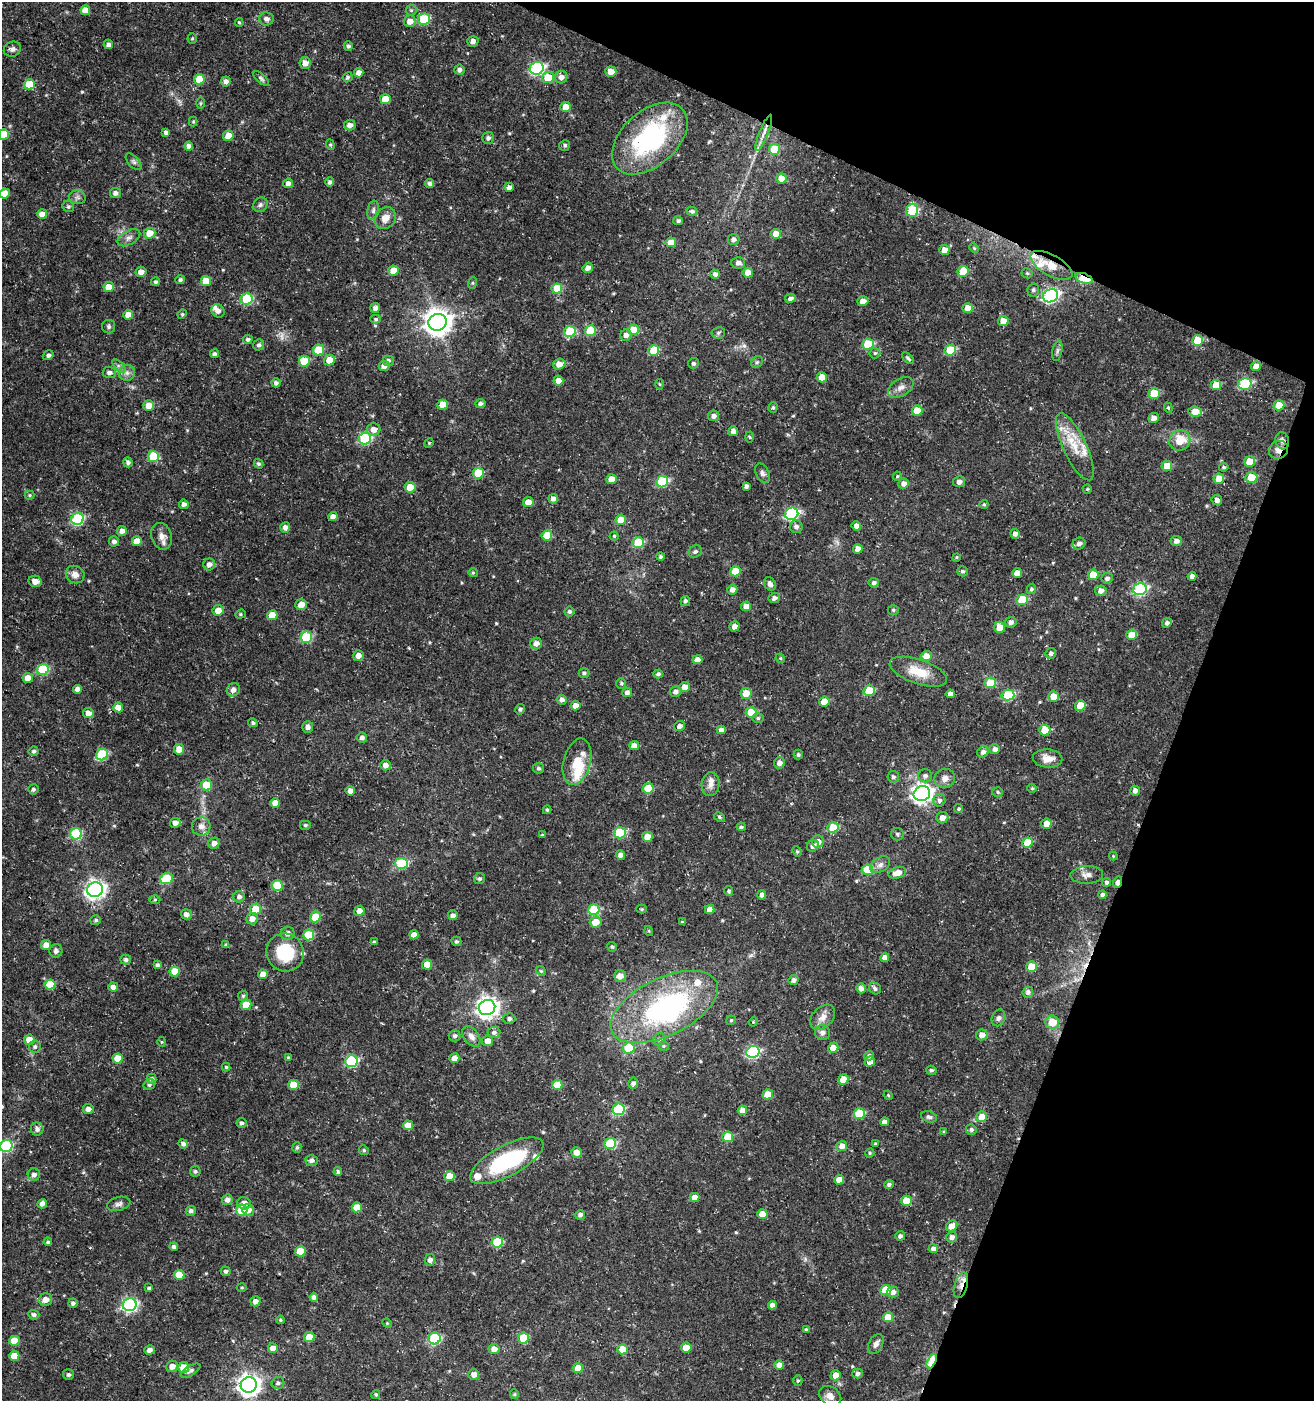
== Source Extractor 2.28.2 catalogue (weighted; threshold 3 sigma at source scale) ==
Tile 8 of 4 x 4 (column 4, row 2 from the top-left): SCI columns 4145-5456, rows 2808-4206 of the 5730 x 5606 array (HDU 1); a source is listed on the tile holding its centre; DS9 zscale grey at full resolution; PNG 1316 x 1403 px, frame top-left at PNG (2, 2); each listed source drawn as its Kron ellipse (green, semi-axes under 4 px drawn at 4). Shown black and unused: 19% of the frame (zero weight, under 3 of 5 exposures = <1% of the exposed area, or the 3 px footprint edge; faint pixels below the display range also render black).
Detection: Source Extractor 2.28.2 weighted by HDU 2 'WHT'; one run over the whole footprint, this tile lists its part. Background 0.0259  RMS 0.0022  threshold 0.0101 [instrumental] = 3 sigma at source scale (4.5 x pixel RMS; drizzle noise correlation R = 1.50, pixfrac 1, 0.0396/0.0396 arcsec/px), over >= 5 px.
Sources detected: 539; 1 too faint to see at this stretch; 1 inside a brighter object's white glare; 2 cosmic-ray / hot-pixel residue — neither listed nor drawn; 13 inside a brighter listed object's ellipse — not listed separately; of the other 522, all 500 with FLUX_AUTO >= 0.224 (the completeness limit of this list) listed and drawn (22 fainter detections not listed), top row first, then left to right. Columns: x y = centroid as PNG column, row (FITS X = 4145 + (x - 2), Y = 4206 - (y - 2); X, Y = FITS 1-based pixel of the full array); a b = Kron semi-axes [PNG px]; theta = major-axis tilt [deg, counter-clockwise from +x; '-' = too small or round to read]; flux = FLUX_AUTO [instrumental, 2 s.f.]
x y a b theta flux
85 10 5 5 - 2.3
411 10 6 5 - 0.37
266 19 7 6 - 0.92
424 19 6 5 - 10
410 21 6 6 - 1.8
239 23 4 3 - 0.27
192 38 5 4 - 0.28
473 41 6 5 - 1
108 44 5 4 - 0.68
348 46 4 4 - 0.53
12 49 9 7 22 0.77
305 63 6 5 - 1.5
537 68 7 6 - 34
459 70 5 5 - 0.69
611 72 5 5 - 2.3
359 73 5 4 - 1.4
348 77 5 4 - 0.38
561 77 6 6 - 1.1
548 78 6 5 - 4.8
199 79 5 5 - 5.1
261 79 9 4 -42 0.48
226 81 5 5 - 0.85
29 84 5 5 - 5.1
385 99 5 5 - 3.8
200 103 6 4 89 0.26
565 107 5 5 - 2.4
193 121 5 4 - 0.26
350 125 6 5 - 1.2
166 132 4 4 - 0.63
764 133 19 4 68 1.4
4 134 5 5 - 4
228 136 5 5 - 2.8
488 138 6 6 - 0.67
650 139 44 27 42 31
330 145 5 4 - 0.3
565 145 6 5 - 0.44
189 146 4 4 - 0.86
774 149 5 5 - 5.6
134 162 10 5 -48 0.59
782 179 5 5 - 3.4
330 182 4 4 - 0.64
288 183 5 4 - 1
429 184 4 4 - 0.69
509 187 4 4 - 0.74
5 193 5 5 - 2.7
115 193 5 5 - 0.82
77 197 8 7 - 0.77
260 205 8 6 47 0.59
68 206 6 5 - 0.44
373 210 10 5 80 0.74
912 210 6 6 - 12
692 211 5 4 - 0.53
42 214 5 5 - 2
385 218 11 10 - 2.1
678 221 5 4 - 0.53
150 233 6 5 - 2.6
776 234 5 5 - 2
129 238 12 6 30 1
733 239 6 5 - 0.81
671 242 5 5 - 2.5
974 248 5 4 - 0.25
944 250 5 5 - 2.1
738 263 7 6 - 1
1051 265 23 10 -29 3.9
588 268 5 5 - 1.2
393 271 5 5 - 3.3
963 271 5 5 - 5.1
141 272 5 5 - 1.4
748 273 5 5 - 2.2
1027 273 5 5 - 0.33
715 274 5 4 - 0.78
1084 278 9 5 -19 10
180 280 5 4 - 0.49
206 281 5 5 - 3.4
156 282 4 4 - 0.42
472 283 6 4 71 0.3
109 287 5 5 - 2.7
557 288 5 5 - 5.8
1033 290 7 5 75 0.6
1050 296 8 6 24 43
790 298 5 4 - 0.78
247 299 6 5 - 15
863 301 5 5 - 1.5
375 308 5 5 - 0.82
968 308 5 5 - 2.6
218 311 7 6 - 1
182 314 5 4 - 0.27
128 315 5 5 - 1.9
376 319 5 4 - 0.37
1003 321 5 5 - 2.3
437 322 9 8 - 270
109 327 7 6 - 0.5
633 330 5 5 - 4.6
570 331 6 5 - 10
590 331 5 5 - 7.8
718 333 7 5 11 0.44
626 335 5 5 - 1
248 339 5 4 - 0.55
1197 340 5 5 - 6.4
868 344 6 5 - 11
259 345 6 5 - 0.61
318 350 5 5 - 7.2
654 350 5 5 - 6.6
950 350 6 5 - 9.3
1057 351 10 5 79 0.53
875 353 5 5 - 0.39
215 354 4 4 - 0.5
48 355 6 4 33 0.59
908 358 7 4 -44 0.43
329 360 5 5 - 3.1
388 360 6 5 - 0.52
304 361 5 5 - 5.8
757 362 6 5 - 0.38
693 363 5 5 - 0.53
559 364 6 5 - 1.8
119 366 8 4 -44 0.56
384 366 5 5 - 1.3
1256 366 5 4 - 1.9
109 373 7 5 -5 0.8
127 373 8 8 - 1
822 377 5 5 - 3.5
558 380 5 5 - 1.6
276 383 4 4 - 0.71
660 384 5 3 - 0.23
1245 384 7 6 - 17
1216 385 5 5 - 4.1
901 387 14 8 30 1.5
1154 393 5 5 - 6.3
480 403 5 4 - 0.62
149 405 5 5 - 2.5
443 405 5 5 - 3.2
1279 405 5 5 - 4.3
773 408 5 4 - 0.37
1168 408 5 4 - 0.31
917 410 5 5 - 4.6
1195 412 7 5 -7 3.6
714 416 5 5 - 0.91
1154 418 5 5 - 1.2
374 429 7 6 - 1.7
733 431 5 5 - 1.2
750 437 5 3 - 0.26
365 439 6 5 - 21
1180 440 11 10 - 4.2
1282 441 8 7 - 0.82
429 443 5 4 - 0.25
1075 447 37 11 -65 5.6
1278 450 10 8 34 1.4
153 457 5 5 - 9
128 462 5 4 - 0.57
1250 462 5 5 - 4.7
259 464 5 4 - 0.41
1167 466 5 5 - 3.7
1224 467 4 4 - 0.41
478 473 5 5 - 8.1
762 473 10 6 -62 0.76
897 476 5 4 - 0.28
1251 478 6 5 - 6.7
612 479 5 5 - 2.6
1219 479 5 5 - 3.7
662 482 6 5 - 17
959 482 6 5 - 0.79
904 483 5 5 - 1.1
746 486 4 4 - 0.63
410 487 5 5 - 3
1087 489 5 4 - 0.25
30 495 5 4 - 0.27
553 499 5 4 - 0.99
1217 500 5 5 - 0.91
528 502 5 5 - 2
184 504 5 4 - 0.83
984 504 4 4 - 0.32
792 514 7 6 - 31
333 517 5 4 - 1.2
78 519 6 6 - 22
621 520 5 5 - 3.3
856 526 4 4 - 1.1
285 527 5 5 - 1.1
796 527 6 6 - 0.73
122 531 5 5 - 1.2
1015 534 5 5 - 0.84
547 535 5 5 - 4.9
162 536 14 10 -70 1.6
614 536 4 4 - 0.27
114 541 5 5 - 0.83
137 541 5 4 - 2.6
1176 541 6 5 - 1
638 542 6 5 - 12
1079 544 6 5 - 0.83
858 549 5 4 - 1.9
695 551 7 6 - 0.6
660 557 4 4 - 0.49
957 557 4 4 - 0.24
209 564 6 6 - 1.2
735 571 5 5 - 5.3
963 571 5 5 - 0.45
473 573 5 4 - 0.27
1017 573 5 4 - 1.8
75 575 9 8 - 1.6
1093 575 5 5 - 4.8
1192 576 4 4 - 0.95
1107 578 6 5 - 0.65
35 581 7 5 -13 1.4
874 583 5 5 - 0.73
770 584 7 5 -61 0.74
1031 589 5 4 - 0.44
1140 589 7 6 - 27
732 590 5 5 - 1.2
1101 591 6 5 - 1.3
774 598 5 5 - 0.74
1022 600 5 5 - 7.2
685 601 5 5 - 0.61
301 605 6 5 - 1.9
746 606 5 4 - 1.8
218 610 5 5 - 1.9
893 610 5 5 - 0.35
569 611 5 4 - 0.48
240 614 5 4 - 0.3
272 615 5 5 - 3.8
1011 622 6 5 - 0.81
1167 623 5 4 - 0.6
734 626 5 5 - 1
999 627 5 5 - 2.6
1131 635 5 5 - 3.2
306 637 6 6 - 13
536 643 6 6 - 1.1
1051 653 5 5 - 0.67
358 656 5 5 - 1.3
926 656 5 5 - 2.1
780 658 5 4 - 0.24
697 660 5 4 - 2.1
43 670 6 5 - 16
918 672 30 12 -19 5
584 673 5 5 - 0.51
658 674 5 4 - 0.55
28 678 5 5 - 1.9
621 683 5 4 - 0.33
990 683 5 5 - 6.1
685 687 5 5 - 1.7
77 689 4 4 - 1.1
233 690 7 6 - 1.3
676 691 6 5 - 0.88
869 691 5 5 - 7.3
627 692 5 5 - 0.84
746 693 6 5 - 3.1
950 694 4 4 - 0.98
1008 695 6 5 - 12
1054 697 5 5 - 2.9
562 700 5 5 - 0.87
824 702 5 5 - 3.4
1080 705 5 5 - 4.8
575 706 5 4 - 1.7
118 707 5 5 - 2.3
520 709 5 4 - 0.45
751 712 5 5 - 6.3
88 713 5 5 - 1.5
758 718 6 5 - 0.38
253 723 5 4 - 0.43
680 726 5 5 - 0.86
308 727 5 5 - 0.83
721 730 4 4 - 1
1045 730 5 5 - 4.8
362 738 5 5 - 0.75
634 746 5 4 - 2
179 749 5 5 - 2.1
995 749 5 5 - 0.99
34 751 5 4 - 0.42
983 752 6 5 - 0.87
102 754 6 5 - 13
798 755 5 4 - 0.42
1047 758 15 9 -3 2.1
577 762 24 13 76 5
779 763 6 5 - 1.1
385 765 5 5 - 1.1
539 768 5 5 - 0.47
925 776 7 6 - 0.67
893 777 6 5 - 0.53
945 778 10 9 - 1.4
711 784 12 9 85 1.4
207 785 5 5 - 4.9
648 788 5 5 - 6
1032 788 4 4 - 0.27
33 789 5 5 - 0.48
350 791 4 4 - 1.3
1135 791 5 4 - 0.84
998 792 5 5 - 0.32
922 794 8 7 - 110
939 800 6 6 - 0.7
275 803 5 5 - 1.9
959 809 4 4 - 0.36
547 810 4 3 - 0.31
719 817 6 4 -29 0.33
942 818 6 5 - 1.3
175 823 5 5 - 1.1
1046 824 5 5 - 1.9
305 825 6 5 - 0.34
201 826 9 9 - 1.4
741 827 4 4 - 0.39
833 827 6 5 - 7.4
620 833 6 5 - 11
76 834 6 5 - 15
897 834 6 6 - 0.48
542 835 4 3 - 0.28
647 837 5 5 - 2.4
818 842 6 6 - 1.5
1027 842 5 5 - 5.4
214 843 6 5 - 1.1
813 846 6 5 - 1
797 851 5 4 - 0.3
620 855 5 4 - 1.2
1113 856 4 4 - 0.23
401 863 6 5 - 10
880 865 11 7 32 1
867 870 5 5 - 7
897 873 9 5 17 2.4
1087 875 16 9 1 1.4
167 879 6 5 - 7.9
479 879 6 5 - 0.44
1107 882 4 4 - 0.59
1117 882 6 3 71 1.4
277 885 5 5 - 6.2
95 890 8 7 - 110
729 891 5 4 - 0.35
762 895 5 4 - 0.77
1102 895 4 4 - 0.71
239 897 6 5 - 0.76
155 900 5 3 - 0.26
256 909 5 5 - 5
642 909 5 4 - 0.27
710 909 5 4 - 1.8
594 910 5 5 - 9.9
359 911 5 5 - 1.4
186 914 5 5 - 1
453 915 5 5 - 0.75
315 917 6 5 - 4.7
252 919 6 5 - 1.5
96 920 5 5 - 0.43
596 922 6 5 - 2.8
682 922 3 3 - 0.23
649 931 5 3 - 0.23
288 933 7 6 - 1.4
309 935 5 5 - 9.9
414 935 4 4 - 1.9
456 941 5 4 - 0.4
374 942 4 3 - 0.36
46 945 5 5 - 1.9
226 945 4 4 - 0.39
612 947 5 4 - 0.32
56 951 7 6 - 0.73
285 952 19 18 - 10
885 957 4 4 - 1.2
126 960 5 5 - 0.57
157 965 4 4 - 0.5
427 965 5 5 - 3.2
1032 967 5 5 - 4.9
175 971 5 5 - 4.3
541 971 5 4 - 0.32
263 974 5 4 - 2
620 976 6 5 - 1.8
794 980 5 5 - 0.77
50 985 5 5 - 6.4
113 987 5 4 - 1.3
861 988 5 4 - 1.1
875 988 6 5 - 0.57
1028 992 5 5 - 0.76
243 996 5 5 - 0.36
246 1005 5 5 - 3.8
664 1007 58 28 26 46
487 1008 8 7 - 130
823 1017 14 10 45 2.1
998 1018 8 6 67 0.75
509 1019 6 5 - 0.65
731 1020 5 4 - 0.29
753 1022 5 3 - 0.26
1052 1022 7 6 - 4
494 1032 6 5 - 0.73
822 1033 7 7 - 1
982 1035 6 5 - 1.5
455 1036 6 5 - 0.58
471 1036 11 7 -53 1.3
660 1039 6 6 - 0.59
29 1040 5 5 - 2.8
487 1041 5 5 - 1.5
162 1042 5 3 - 0.23
663 1046 5 5 - 0.32
35 1047 6 6 - 0.48
629 1048 6 5 - 7.3
833 1048 5 5 - 2.6
753 1052 6 6 - 27
869 1056 5 4 - 0.62
118 1058 5 5 - 4.1
288 1058 4 3 - 0.32
454 1058 5 5 - 1.6
352 1061 6 6 - 21
870 1062 5 5 - 1.8
226 1067 4 4 - 0.31
931 1070 5 4 - 0.43
151 1079 5 5 - 0.55
843 1079 5 5 - 3.6
633 1083 5 5 - 0.69
149 1085 6 5 - 0.44
293 1085 5 5 - 4.1
557 1085 5 5 - 4.9
768 1094 5 5 - 3.3
888 1095 5 4 - 0.24
88 1109 5 5 - 1
618 1109 6 5 - 19
742 1110 5 5 - 2.1
859 1114 5 5 - 9.4
929 1117 8 5 -17 0.57
982 1117 5 5 - 3.2
884 1122 4 4 - 0.96
241 1123 5 5 - 0.53
408 1125 5 5 - 2.2
37 1129 6 6 - 0.82
971 1129 5 5 - 0.57
944 1132 4 3 - 0.26
728 1137 5 5 - 5.7
610 1143 6 5 - 9.5
183 1144 5 4 - 0.64
875 1144 3 3 - 0.26
6 1146 6 6 - 21
842 1146 5 5 - 1.6
297 1147 5 4 - 0.38
364 1150 5 4 - 0.34
576 1152 5 5 - 1.8
870 1153 5 4 - 0.31
312 1160 6 5 - 0.8
507 1161 41 15 28 22
195 1171 5 5 - 0.44
338 1172 4 4 - 0.47
34 1174 6 6 - 0.88
450 1176 5 5 - 3.9
839 1180 5 5 - 2.4
889 1184 5 4 - 0.52
694 1197 5 4 - 2.2
227 1200 5 5 - 1
906 1201 5 5 - 3.9
244 1203 7 6 - 1.6
42 1204 5 4 - 1
119 1204 12 6 15 0.79
357 1207 5 5 - 3.4
242 1210 5 5 - 8.8
248 1210 6 6 - 1.7
191 1211 5 5 - 0.63
762 1214 5 5 - 2.8
580 1215 5 5 - 0.82
952 1226 6 5 - 2.1
900 1236 5 4 - 0.55
952 1237 5 5 - 0.86
48 1242 4 4 - 0.32
497 1242 5 5 - 11
174 1247 4 4 - 0.63
933 1248 4 4 - 0.93
300 1251 5 5 - 4.8
430 1260 6 5 - 0.9
226 1271 5 4 - 0.53
179 1275 5 5 - 4.4
961 1285 13 6 73 1.8
149 1288 3 3 - 0.45
242 1288 5 3 - 0.22
886 1290 5 5 - 7.4
893 1292 6 5 - 0.9
314 1297 4 4 - 1.1
45 1300 7 6 - 1.8
255 1301 5 5 - 1.2
73 1303 5 4 - 0.6
130 1305 7 6 - 45
772 1305 4 4 - 0.91
34 1315 5 5 - 0.61
888 1317 5 5 - 3.8
280 1320 4 3 - 0.3
387 1323 5 4 - 0.26
806 1329 4 3 - 0.29
309 1337 5 5 - 3.9
435 1338 6 5 - 20
523 1338 5 5 - 7.2
14 1341 5 5 - 4.7
876 1344 11 7 61 1
273 1348 5 5 - 1.6
686 1348 5 5 - 3.2
494 1349 5 5 - 1.6
623 1349 5 5 - 3.5
149 1350 5 5 - 1
14 1356 5 5 - 3.2
932 1361 8 4 64 15
779 1365 5 4 - 1.5
172 1366 6 5 - 1.6
184 1368 5 5 - 4.7
578 1368 5 5 - 3.4
191 1371 11 5 30 0.72
858 1373 5 5 - 0.68
474 1374 5 5 - 1.5
68 1375 5 5 - 0.46
836 1375 5 5 - 2.3
798 1381 5 4 - 0.31
278 1383 6 6 - 0.62
249 1385 8 7 - 140
376 1394 4 4 - 0.42
514 1394 5 4 - 0.27
830 1396 12 9 -34 1.6
Overlapping masked pixels (flux is a lower limit): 7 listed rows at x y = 1051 265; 1084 278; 1282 441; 1278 450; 1117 882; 961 1285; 932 1361
Isophote crosses this tile's border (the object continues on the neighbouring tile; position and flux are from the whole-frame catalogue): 3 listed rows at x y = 4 134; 5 193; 6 1146